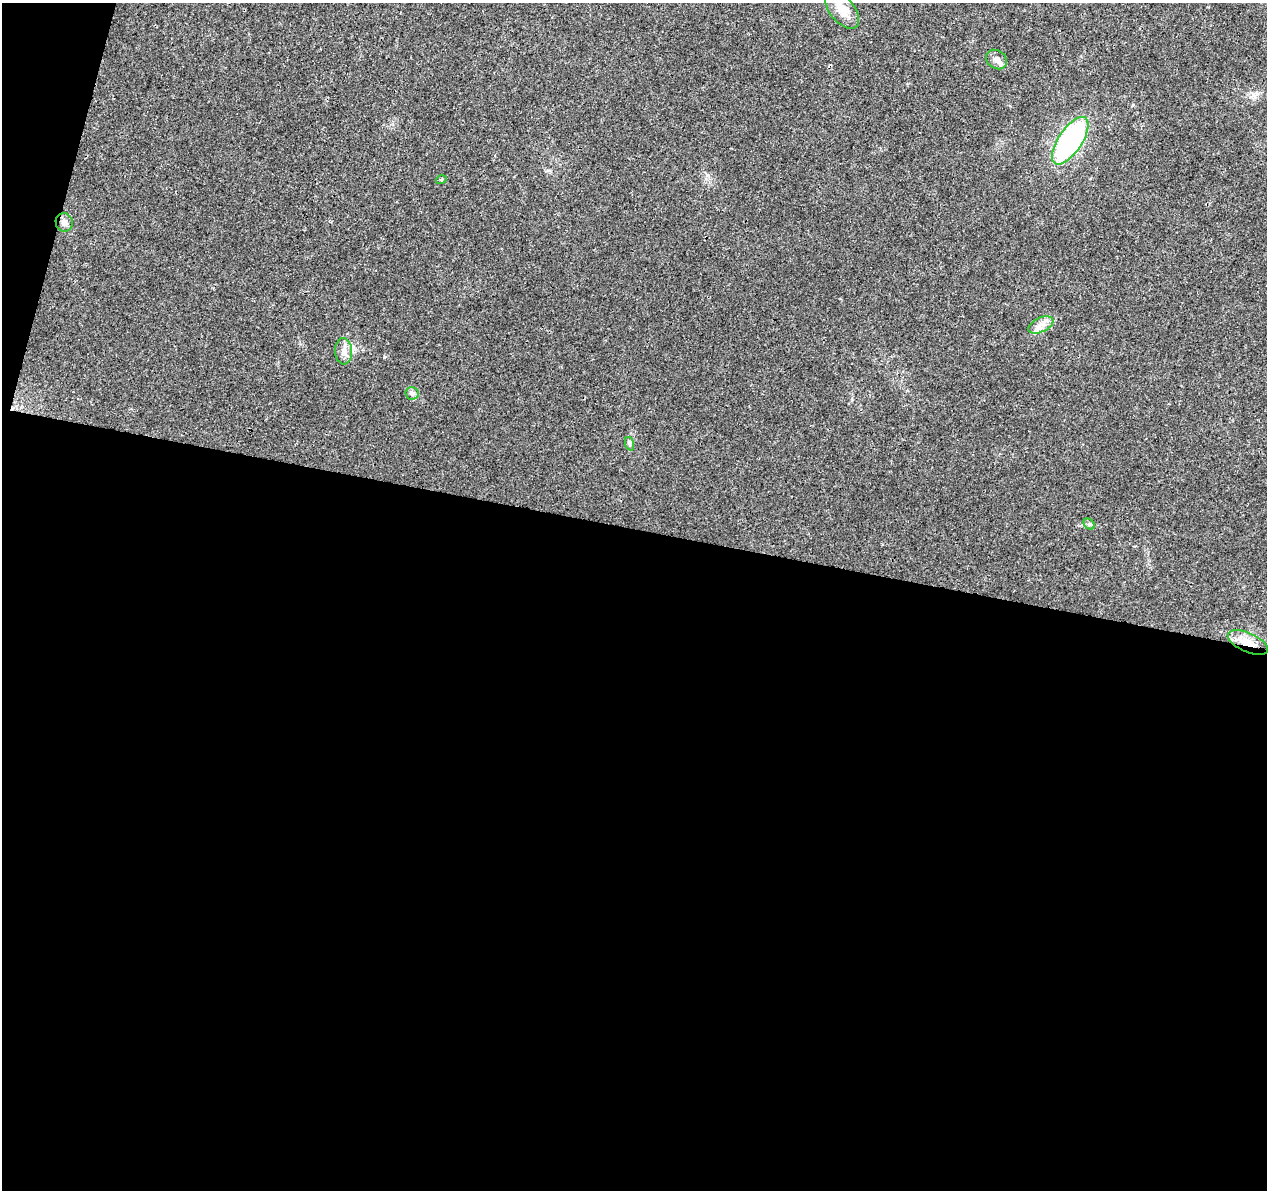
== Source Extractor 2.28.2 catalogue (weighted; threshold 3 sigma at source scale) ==
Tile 13 of 4 x 4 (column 1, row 4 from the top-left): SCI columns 1-1265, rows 227-1414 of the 5076 x 5262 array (HDU 1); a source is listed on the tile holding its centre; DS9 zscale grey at full resolution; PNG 1269 x 1192 px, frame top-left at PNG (2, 3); each listed source drawn as its Kron ellipse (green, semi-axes under 4 px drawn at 4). Shown black and unused: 57% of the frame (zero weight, under 3 of 4 exposures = <1% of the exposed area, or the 3 px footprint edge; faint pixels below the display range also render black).
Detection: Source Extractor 2.28.2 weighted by HDU 2 'WHT'; one run over the whole footprint, this tile lists its part. Background 0.0223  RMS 0.003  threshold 0.0135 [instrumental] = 3 sigma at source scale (4.5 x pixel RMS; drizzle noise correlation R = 1.50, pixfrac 1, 0.0396/0.0396 arcsec/px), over >= 5 px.
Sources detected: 11; all 11 listed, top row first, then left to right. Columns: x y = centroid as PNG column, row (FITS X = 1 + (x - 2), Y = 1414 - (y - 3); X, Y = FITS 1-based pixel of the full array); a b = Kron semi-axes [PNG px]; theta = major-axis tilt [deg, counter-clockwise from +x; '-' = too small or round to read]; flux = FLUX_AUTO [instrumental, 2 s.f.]
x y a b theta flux
842 10 22 12 -52 4.7
997 59 11 9 -35 1.7
1070 141 27 11 57 56
441 180 5 3 - 0.29
64 222 9 8 - 1.6
1041 325 13 7 25 2.2
343 351 13 8 -87 2
412 393 6 6 - 0.73
630 444 7 4 -71 0.52
1089 524 6 5 - 0.56
1248 643 22 9 -24 4.6
Overlapping masked pixels (flux is a lower limit): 1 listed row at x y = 1248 643
Unlisted compact peaks at least as high as the median listed source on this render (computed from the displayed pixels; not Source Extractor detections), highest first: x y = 707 175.